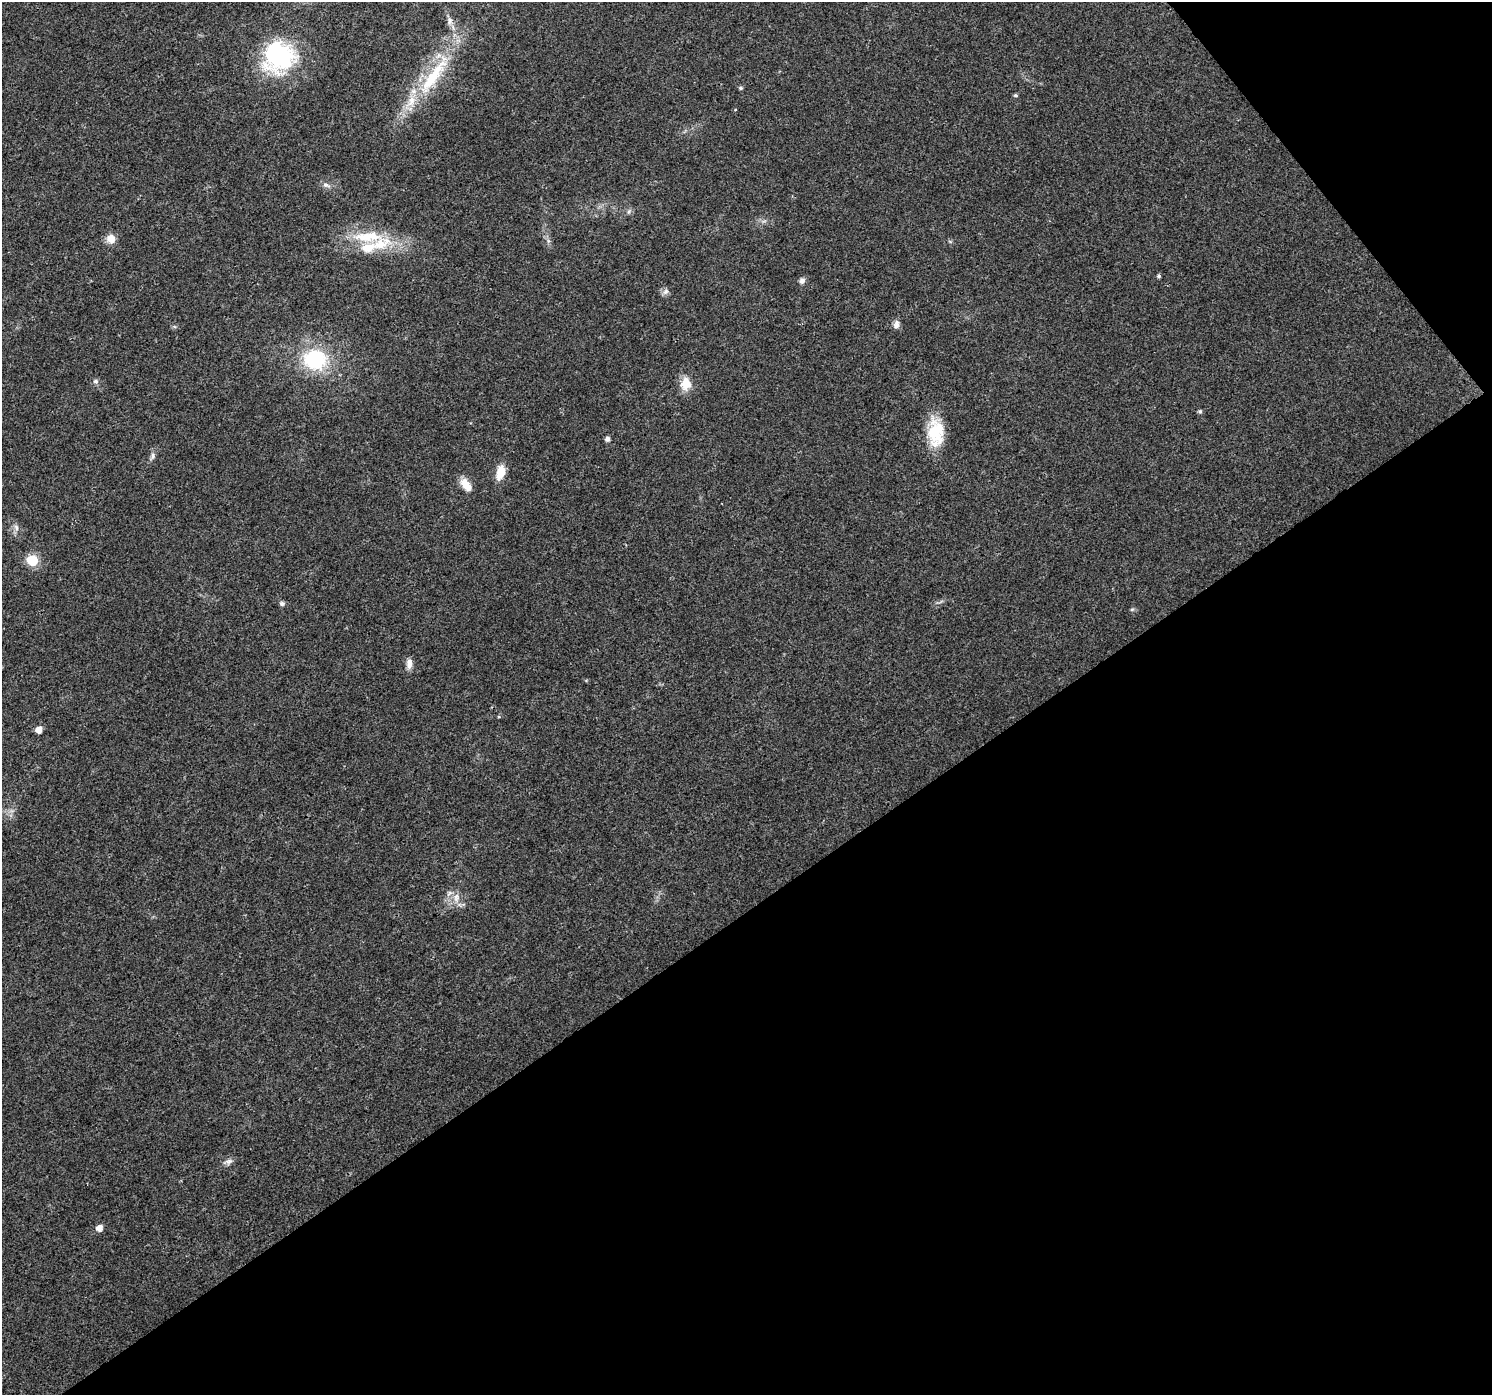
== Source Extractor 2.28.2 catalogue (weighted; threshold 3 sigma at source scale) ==
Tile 12 of 4 x 4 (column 4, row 3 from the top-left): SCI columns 4481-5970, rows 1530-2922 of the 5974 x 5910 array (HDU 1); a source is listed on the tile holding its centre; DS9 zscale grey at full resolution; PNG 1494 x 1397 px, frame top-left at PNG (2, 2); no overlay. Shown black and unused: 38% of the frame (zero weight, under 3 of 4 exposures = <1% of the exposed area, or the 3 px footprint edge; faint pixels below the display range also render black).
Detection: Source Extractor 2.28.2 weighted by HDU 2 'WHT'; one run over the whole footprint, this tile lists its part. Background 0.0123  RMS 0.0028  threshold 0.0126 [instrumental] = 3 sigma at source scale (4.5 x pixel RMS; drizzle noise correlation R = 1.50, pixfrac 1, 0.0396/0.0396 arcsec/px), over >= 5 px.
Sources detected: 35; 3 inside a brighter listed object's ellipse — not listed separately; the other 32 listed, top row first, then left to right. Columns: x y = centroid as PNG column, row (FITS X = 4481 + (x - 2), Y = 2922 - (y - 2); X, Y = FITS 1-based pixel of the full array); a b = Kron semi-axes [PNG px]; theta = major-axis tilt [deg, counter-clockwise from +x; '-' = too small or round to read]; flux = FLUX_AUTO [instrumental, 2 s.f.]
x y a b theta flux
449 21 11 7 -87 1.2
278 57 33 32 - 37
433 76 78 16 55 21
741 88 6 5 - 0.4
1015 95 6 4 0 0.43
326 185 12 6 -22 1.1
629 211 7 4 71 0.5
368 237 49 14 0 12
111 239 12 11 - 2.5
1159 276 4 4 - 0.51
802 281 7 6 - 1.1
666 292 9 6 41 0.97
896 324 11 7 74 1.3
315 359 24 20 -3 21
96 381 8 7 - 0.77
686 384 18 14 82 4.2
1200 411 5 5 - 0.5
936 433 34 18 -88 11
607 439 5 5 - 1.1
153 456 10 6 71 0.91
500 472 18 10 76 4.2
466 485 17 9 -51 3.5
16 527 9 6 -72 1
32 560 7 6 - 18
282 604 7 6 - 0.68
1132 609 6 4 0 0.41
409 664 13 7 88 1.7
39 730 5 5 - 2.8
449 893 10 5 45 0.99
456 898 15 6 87 2
228 1162 14 7 16 1.2
99 1228 6 5 - 2.3